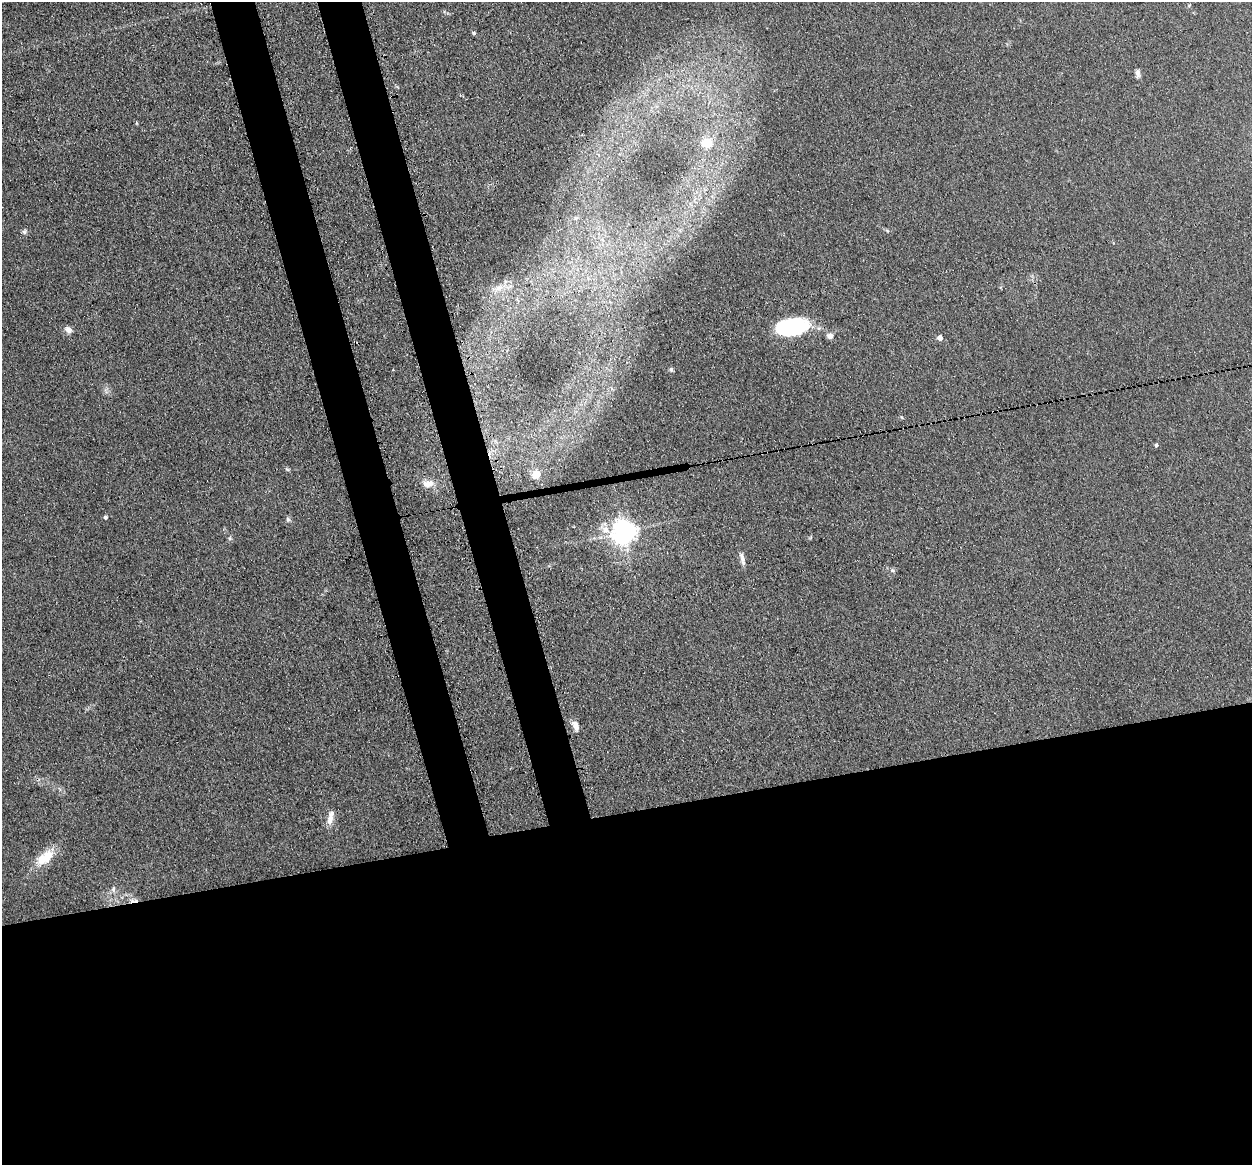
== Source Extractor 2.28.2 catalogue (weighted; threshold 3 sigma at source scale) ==
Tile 15 of 4 x 4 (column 3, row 4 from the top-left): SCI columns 2600-3849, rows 279-1441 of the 5198 x 5093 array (HDU 1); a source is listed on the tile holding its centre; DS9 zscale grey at full resolution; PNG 1254 x 1167 px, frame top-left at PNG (2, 2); no overlay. Shown black and unused: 35% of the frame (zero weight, under 3 of 4 exposures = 7% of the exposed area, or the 3 px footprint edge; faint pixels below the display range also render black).
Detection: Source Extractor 2.28.2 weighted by HDU 2 'WHT'; one run over the whole footprint, this tile lists its part. Background 0.106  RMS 0.0078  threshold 0.0353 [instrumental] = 3 sigma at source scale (4.5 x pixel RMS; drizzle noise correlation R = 1.50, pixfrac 1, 0.05/0.05 arcsec/px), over >= 5 px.
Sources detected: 29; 1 cosmic-ray / hot-pixel residue — not listed; the other 28 listed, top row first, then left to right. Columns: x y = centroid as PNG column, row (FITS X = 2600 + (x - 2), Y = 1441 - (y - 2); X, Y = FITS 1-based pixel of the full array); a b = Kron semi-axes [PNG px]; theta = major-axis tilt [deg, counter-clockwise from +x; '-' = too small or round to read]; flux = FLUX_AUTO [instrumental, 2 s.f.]
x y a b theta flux
474 33 4 4 - 1.3
1138 73 12 5 -84 2.6
707 143 5 5 - 33
887 231 6 4 -21 0.99
24 232 6 6 - 1.6
499 288 16 6 21 6
792 327 30 15 9 76
68 329 10 7 -37 3.7
830 336 7 6 - 3.6
940 338 5 4 - 5.2
393 370 3 2 - 0.59
671 370 6 5 - 1.6
1156 445 4 4 - 1.3
287 469 6 4 -20 1.1
536 474 11 10 - 9.4
428 484 15 10 2 7.5
105 517 4 4 - 1.5
288 519 7 5 -87 1.6
605 530 12 10 79 7.6
623 532 8 7 - 720
811 537 6 3 71 0.77
230 538 6 4 71 1.1
743 559 15 6 -81 3.5
892 570 6 4 -46 1.2
576 726 12 7 -66 5.1
330 818 20 7 77 6.5
44 858 29 14 39 17
113 889 8 6 90 2.1